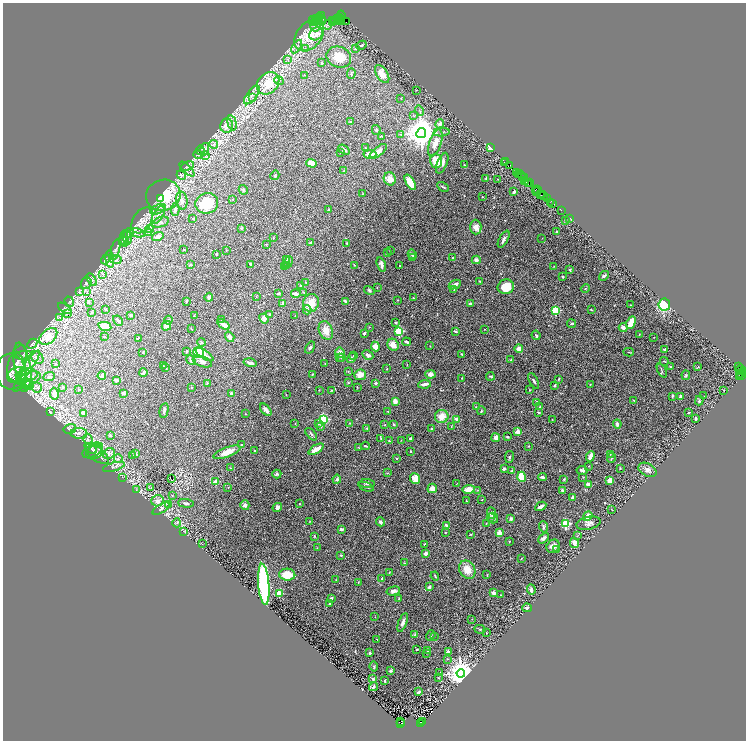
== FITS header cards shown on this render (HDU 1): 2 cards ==
NAXIS1  =                 1487
NAXIS2  =                 1476

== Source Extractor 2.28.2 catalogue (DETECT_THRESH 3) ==
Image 1487 x 1476 px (HDU 1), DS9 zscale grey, zoomed out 1/2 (1 PNG px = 2 x 2 image px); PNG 748 x 742 px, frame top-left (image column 2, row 1475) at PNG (3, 3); each listed source drawn as its Kron ellipse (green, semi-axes under 4 px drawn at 4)
Background 1.94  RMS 0.042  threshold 0.125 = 3 sigma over >= 5 px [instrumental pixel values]
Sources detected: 567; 44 cannot appear on this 1/2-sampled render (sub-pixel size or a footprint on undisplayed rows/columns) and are neither listed nor drawn; of the other 523, the 500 brightest by FLUX_AUTO listed and drawn (23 fainter detections omitted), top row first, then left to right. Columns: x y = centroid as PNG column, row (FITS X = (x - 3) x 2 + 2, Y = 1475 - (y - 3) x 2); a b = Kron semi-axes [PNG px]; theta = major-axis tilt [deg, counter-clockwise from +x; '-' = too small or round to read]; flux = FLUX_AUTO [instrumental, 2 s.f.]
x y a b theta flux
321 15 2 2 - 130
341 15 4 2 - 710
319 17 3 2 - 830
340 17 2 1 - 780
321 18 2 1 - 120
337 18 2 1 - 150
315 19 2 2 - 210
340 19 2 1 - 1300
313 20 5 1 - 300
336 20 3 2 - 500
338 20 3 1 - 440
315 21 5 1 - 230
319 21 3 2 - 1300
333 21 3 1 - 150
322 22 3 2 - 870
333 22 2 1 - 140
342 22 4 3 - 850
347 22 3 1 - 220
327 25 4 2 - 9
315 26 5 5 - 24
316 34 7 6 - 49
309 36 17 12 49 240
361 45 5 3 - 9.6
297 47 7 3 57 17
305 49 3 2 - 4.5
355 49 3 3 - 6.1
339 57 12 10 -22 130
288 59 4 3 - 12
321 63 3 2 - 4.8
351 73 5 3 - 9.4
382 74 10 5 -57 93
304 75 2 2 - 8.6
279 81 5 4 - 14
268 83 12 10 46 180
416 90 2 1 - 2.9
252 95 11 5 54 42
253 98 4 3 - 9.2
401 98 3 2 - 3.7
419 110 5 2 - 7.5
414 116 3 2 - 4.4
350 122 3 3 - 5
232 123 7 3 -76 16
440 124 5 3 - 40
227 126 7 6 - 47
376 130 5 3 - 7.4
442 132 8 3 6 14
421 133 5 4 - 17000
400 134 4 2 - 6.9
381 136 4 2 - 4.8
435 143 14 6 71 71
214 144 5 4 - 14
365 148 2 2 - 10
490 148 3 2 - 63
205 149 6 3 76 18
200 150 5 3 - 9.6
344 150 6 3 -36 17
378 151 10 4 40 49
340 152 2 2 - 4.9
370 154 6 3 2 85
198 155 5 2 - 6.3
206 155 3 3 - 6.8
436 161 7 6 - 140
506 161 2 1 - 97
311 163 5 4 - 63
442 163 11 5 68 37
504 163 2 1 - 110
464 165 3 2 - 4.2
187 166 7 2 26 13
510 166 3 2 - 340
187 169 9 2 -44 11
344 171 3 2 - 6.4
516 173 4 2 - 560
181 175 5 3 - 11
275 175 5 2 - 7.4
518 175 3 2 - 450
521 176 6 3 -60 660
486 178 3 3 - 6.8
524 178 4 1 - 730
390 179 6 6 - 70
498 179 2 1 - 3
524 181 3 1 - 400
410 182 9 4 -59 130
526 182 4 2 - 300
530 183 4 1 - 510
529 184 4 2 - 350
443 187 6 2 -30 9.8
536 189 3 1 - 250
243 190 5 4 - 12
538 190 2 1 - 290
536 191 2 1 - 76
514 192 3 2 - 16
363 193 2 2 - 3.3
541 194 3 1 - 400
543 194 2 1 - 270
163 195 17 15 15 350
482 196 2 2 - 3.9
543 196 3 1 - 250
161 198 3 2 - 31
547 198 2 2 - 290
233 199 3 2 - 3.1
182 200 9 5 -80 38
550 202 2 1 - 30
207 203 11 10 - 250
553 203 2 1 - 160
158 209 8 4 23 34
175 209 6 3 87 19
328 210 2 2 - 12
561 210 3 1 - 76
158 215 10 5 59 39
193 218 3 2 - 3.8
569 218 2 2 - 2.9
142 220 14 9 58 95
565 221 3 2 - 3.8
160 222 9 5 18 30
476 227 7 5 -88 58
241 228 3 3 - 7.7
150 229 4 3 - 11
557 232 3 3 - 8.4
129 233 6 4 41 15
138 233 7 3 -14 24
148 233 3 3 - 8.5
158 237 6 4 17 39
127 238 7 2 -78 11
274 238 3 2 - 6.2
542 238 2 2 - 3.2
124 239 8 2 -84 12
504 239 9 3 61 24
122 240 3 2 - 3.7
311 242 4 2 - 9.3
347 243 3 2 - 6.3
266 244 2 2 - 4
115 249 10 4 77 32
184 249 2 1 - 4.4
226 250 3 2 - 4.2
390 251 3 2 - 6.5
387 253 2 2 - 3.9
216 254 2 2 - 7.7
412 254 5 3 - 17
452 257 2 2 - 4.5
413 258 2 2 - 11
106 259 5 2 - 9.9
110 259 9 3 -81 26
287 259 3 3 - 7.1
116 260 6 2 -4 12
476 260 4 4 - 27
288 262 5 3 - 19
250 264 3 3 - 12
190 265 3 3 - 9.8
286 265 4 3 - 8.4
354 265 3 2 - 5.7
381 265 7 4 -71 31
399 266 2 2 - 6.7
554 266 2 2 - 3.8
284 267 3 3 - 14
570 270 3 3 - 8.6
103 274 3 2 - 6.5
563 276 3 3 - 6.3
604 276 5 3 - 22
92 280 7 4 -61 20
480 281 3 2 - 3.5
306 282 3 2 - 3.8
86 283 6 5 - 19
455 285 6 3 26 33
301 286 3 3 - 8.9
377 287 3 2 - 4.8
506 287 8 7 - 170
453 289 4 2 - 5.9
585 289 5 3 - 7.9
369 290 5 3 - 12
79 292 3 2 - 5.1
87 292 3 2 - 4.6
304 292 3 2 - 4.2
279 293 3 2 - 18
296 294 5 3 - 37
256 296 3 2 - 4.4
209 297 4 3 - 34
413 298 3 2 - 4
398 300 2 2 - 4.4
346 301 4 2 - 28
69 302 5 3 - 9.5
186 302 3 2 - 12
89 303 2 2 - 3.5
283 303 3 3 - 13
311 303 9 8 - 100
471 304 4 3 - 20
630 305 2 2 - 4.9
664 305 6 5 - 320
65 308 8 3 -36 12
105 309 3 2 - 5.7
307 310 5 4 - 20
556 310 3 3 - 640
591 310 3 2 - 5.9
91 312 3 3 - 4.9
67 313 3 2 - 4.8
270 314 3 2 - 9.3
131 316 4 2 - 9.6
194 316 2 2 - 3.9
295 316 2 1 - 3.3
60 317 3 2 - 7.7
264 318 5 4 - 42
222 319 4 3 - 11
168 320 4 3 - 11
118 321 6 2 -42 13
396 323 4 3 - 8.5
631 323 6 3 63 130
224 324 7 3 -33 69
572 324 4 2 - 9.4
105 326 7 4 -13 68
166 326 5 4 - 36
369 327 2 2 - 4.4
191 328 3 1 - 3.4
623 328 4 4 - 30
484 329 2 2 - 3.3
326 330 10 6 -68 88
399 331 3 3 - 390
455 331 3 2 - 10
364 333 3 2 - 19
639 334 2 2 - 3
536 335 5 3 - 10
48 336 10 6 41 120
105 337 2 1 - 3.3
230 337 5 3 - 44
654 337 2 2 - 2.7
138 338 4 3 - 6.9
202 342 4 3 - 9.5
407 342 4 2 - 17
32 344 5 2 - 8.1
393 345 6 5 - 76
430 346 3 2 - 2.9
310 347 6 3 56 16
375 347 5 4 - 53
519 348 4 4 - 43
664 349 3 3 - 9.6
187 351 3 3 - 8.5
143 352 3 2 - 6.4
199 352 5 5 - 530
629 352 5 2 - 5.7
340 353 5 5 - 45
461 354 3 2 - 8.1
24 355 8 4 10 20
205 355 10 4 -33 38
368 355 6 3 -28 19
353 356 3 3 - 8.6
37 357 7 5 -44 26
339 357 2 2 - 2.8
342 358 4 3 - 12
351 358 5 3 - 20
191 360 5 4 - 16
511 360 3 3 - 7.8
664 361 4 2 - 5.5
202 362 10 5 -19 29
250 363 6 3 -15 28
17 364 19 8 73 120
55 364 3 2 - 4.1
325 364 2 2 - 2.7
407 365 3 2 - 3.2
23 366 24 8 -79 140
163 366 4 2 - 4.8
738 366 2 1 - 67
20 367 16 5 -75 63
28 367 20 4 55 81
671 367 3 2 - 5.7
698 367 3 2 - 6.2
166 368 3 2 - 6.4
387 369 2 2 - 2.8
741 369 5 1 - 210
662 370 7 2 -65 7.7
348 371 4 3 - 6.4
740 371 2 1 - 500
11 372 18 14 -84 140
143 373 4 2 - 18
741 373 5 2 - 2300
28 374 10 6 -2 54
312 374 3 2 - 5.8
430 374 5 4 - 40
20 375 12 7 -3 89
360 375 6 5 - 74
686 375 5 4 - 11
741 375 2 2 - 430
102 376 4 3 - 26
490 376 4 2 - 8.8
49 377 6 4 22 15
739 377 4 3 - 450
462 378 3 2 - 5.1
30 379 12 6 24 72
559 379 3 2 - 6.5
24 380 10 3 -44 32
116 380 4 3 - 17
534 381 8 3 -62 16
20 383 10 3 55 20
207 383 3 3 - 6.5
348 383 3 2 - 5.8
376 383 4 3 - 14
27 384 7 5 -8 31
425 384 6 3 8 32
590 384 2 2 - 8.3
555 385 3 2 - 9.9
37 387 5 5 - 19
63 387 3 2 - 6.6
191 387 3 2 - 5.1
357 387 2 2 - 3.2
24 389 4 3 - 8.1
79 389 2 2 - 6.6
319 390 3 2 - 5.1
332 390 3 2 - 4.5
529 390 2 2 - 6.5
724 390 2 2 - 4.2
124 393 2 2 - 29
231 393 3 3 - 15
54 394 6 4 -80 43
286 395 2 2 - 3
672 396 4 3 - 11
704 396 3 2 - 3.1
680 397 3 2 - 26
634 400 3 2 - 5.8
395 401 4 3 - 51
699 401 5 3 - 8.1
537 402 3 3 - 23
476 407 3 2 - 5.5
540 407 3 3 - 6.1
164 410 7 3 78 16
266 410 7 3 -51 34
50 411 3 2 - 3.9
388 411 2 2 - 7.1
481 411 4 2 - 7.3
538 412 2 2 - 12
83 413 3 3 - 41
688 413 2 2 - 8.1
246 414 2 2 - 2.9
442 416 7 6 - 90
696 418 3 2 - 9.8
324 419 3 3 - 1200
456 419 4 3 - 21
552 419 2 1 - 2.7
295 423 2 1 - 3.1
350 423 2 2 - 6.1
318 424 4 3 - 9
394 424 2 2 - 24
617 424 4 3 - 24
384 425 3 2 - 5.9
320 426 4 3 - 19
451 426 3 2 - 4.4
366 428 4 3 - 5.2
431 428 3 2 - 4.9
70 429 6 5 - 18
518 432 2 2 - 170
79 433 8 5 0 31
311 434 7 3 -48 13
110 435 2 2 - 19
508 437 3 2 - 10
381 438 3 2 - 4.7
496 438 4 3 - 31
88 439 5 4 - 19
410 439 4 3 - 8.4
401 440 3 2 - 3
389 441 2 2 - 9.6
242 445 3 3 - 5.8
365 446 4 2 - 10
528 446 3 2 - 3.9
90 448 7 3 -34 13
359 448 3 2 - 5.9
316 449 8 3 32 90
93 450 11 6 30 31
255 451 2 2 - 6.3
410 451 2 2 - 8.5
95 452 9 6 31 27
227 452 14 5 21 97
109 453 6 5 - 28
97 454 14 6 -38 49
136 454 4 3 - 10
610 454 2 2 - 4.8
132 456 3 3 - 6.3
590 456 5 3 - 64
509 457 6 3 79 12
396 458 2 2 - 6.1
612 458 5 2 - 7.3
118 459 4 3 - 11
589 466 2 2 - 2.9
114 467 11 4 15 26
230 468 2 2 - 3.3
504 469 3 3 - 18
620 469 3 2 - 3.7
582 470 5 4 - 23
647 470 9 6 -28 34
512 471 4 3 - 19
387 473 3 2 - 4
277 474 4 4 - 18
122 477 3 2 - 3.8
522 477 5 4 - 290
543 477 4 2 - 17
583 477 3 2 - 4.7
415 478 5 5 - 80
171 479 2 1 - 4.7
337 479 4 3 - 16
564 479 3 2 - 8
610 480 4 3 - 88
216 482 2 2 - 170
367 484 7 3 -4 18
456 484 2 2 - 2.9
588 484 2 2 - 52
228 487 3 2 - 3.9
366 487 8 3 -19 16
151 488 4 3 - 7.3
432 488 5 4 - 52
469 489 6 4 10 76
136 490 3 2 - 3
478 490 4 3 - 6.3
562 490 3 2 - 26
172 495 3 2 - 4.5
573 497 3 2 - 16
482 500 2 1 - 3.4
158 501 6 5 - 45
467 501 4 2 - 5.6
186 503 8 3 -6 18
300 504 2 1 - 4.6
168 505 3 3 - 7.4
245 505 5 4 - 34
541 506 6 2 28 32
277 507 5 4 - 32
161 509 9 4 31 24
612 510 2 1 - 3.4
491 513 6 4 -67 36
588 516 5 2 - 140
490 517 4 3 - 11
493 518 5 5 - 22
511 519 3 3 - 18
310 522 2 2 - 3.2
381 522 4 3 - 18
177 523 4 2 - 6.8
486 523 3 2 - 2.9
589 523 12 6 13 37
565 524 3 3 - 910
446 525 3 3 - 13
543 527 6 3 -73 17
341 529 3 2 - 23
184 531 4 2 - 5.2
445 532 2 2 - 4.3
499 533 3 3 - 93
470 534 3 2 - 6
314 536 2 2 - 17
577 536 4 3 - 6.1
543 538 6 4 45 25
509 541 2 2 - 4.2
574 543 5 3 - 69
202 544 2 1 - 5.4
424 544 2 1 - 5.8
553 546 7 6 - 45
317 548 3 2 - 3.3
557 549 3 2 - 6.5
425 553 3 3 - 27
341 555 3 2 - 7.8
521 558 3 2 - 4
404 563 2 2 - 7.7
467 570 9 7 -56 100
389 572 3 2 - 5
287 575 8 6 -3 150
487 575 2 2 - 4.6
435 576 5 2 - 9.9
382 579 3 3 - 13
336 580 2 2 - 4.9
358 582 3 2 - 4.6
264 584 21 5 -85 1400
429 587 3 2 - 30
531 589 5 4 - 21
393 591 7 4 13 33
493 593 3 3 - 27
279 594 3 2 - 360
500 595 2 2 - 4.1
399 598 4 2 - 4.4
331 599 4 2 - 23
329 604 2 2 - 11
527 608 5 3 - 17
375 617 3 2 - 2.9
472 619 2 2 - 2.8
403 622 10 3 68 33
480 629 6 3 -14 11
486 633 3 3 - 5.8
415 634 4 3 - 9
431 635 5 3 - 10
435 636 3 2 - 3.2
377 640 3 1 - 5.7
417 649 3 2 - 5.8
428 650 4 3 - 8.3
448 651 4 3 - 18
370 653 2 2 - 32
427 653 3 3 - 4.6
447 659 3 2 - 4.4
374 667 5 3 - 12
390 671 3 3 - 15
440 672 4 2 - 5.4
461 673 4 4 - 15000
438 678 2 2 - 3.2
373 679 3 2 - 8.4
385 681 3 2 - 8.6
373 687 4 3 - 10
419 692 3 2 - 13
400 721 3 2 - 200
423 722 2 1 - 200
420 723 4 2 - 1100
400 724 3 1 - 1700
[23 fainter detections neither listed nor drawn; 44 sub-pixel or undisplayed-footprint detections neither listed nor drawn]